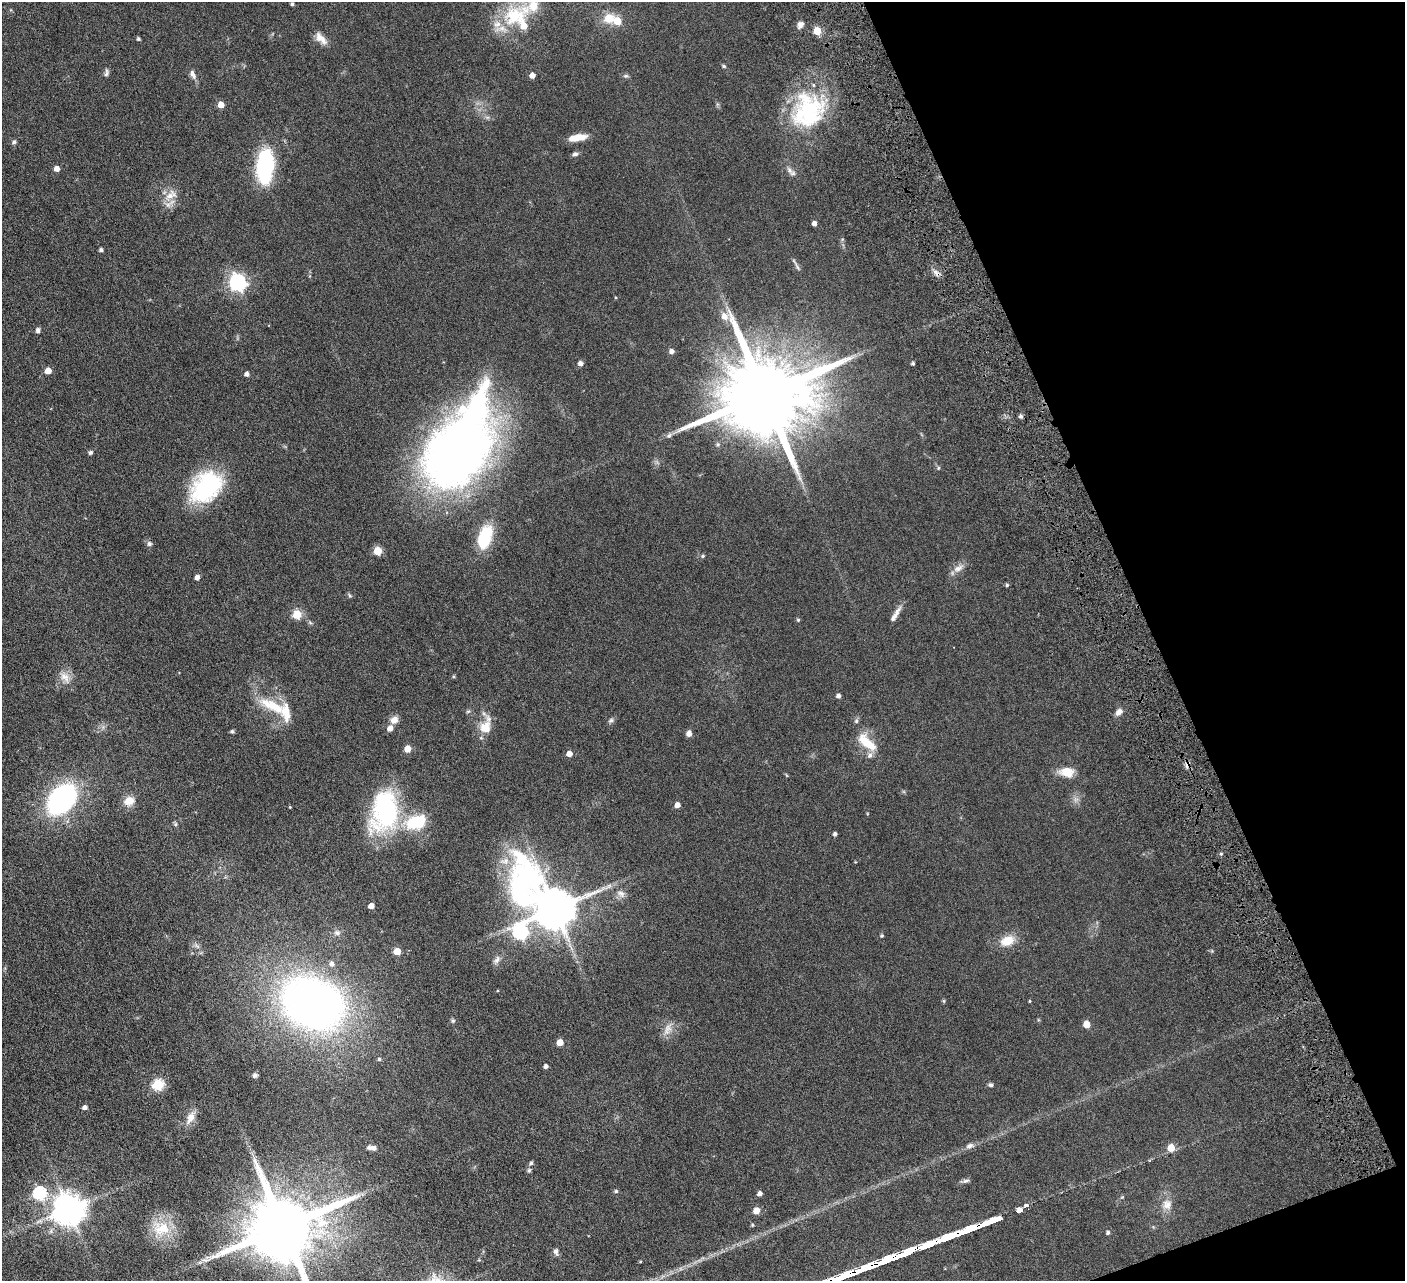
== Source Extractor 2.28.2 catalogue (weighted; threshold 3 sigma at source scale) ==
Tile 12 of 4 x 4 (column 4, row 3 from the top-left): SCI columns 4268-5670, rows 1602-2880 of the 5728 x 5631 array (HDU 1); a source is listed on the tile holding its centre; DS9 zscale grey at full resolution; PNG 1407 x 1283 px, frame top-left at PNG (2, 2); no overlay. Shown black and unused: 19% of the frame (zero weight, under 4 of 8 exposures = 3% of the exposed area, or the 3 px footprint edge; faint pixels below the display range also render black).
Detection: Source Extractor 2.28.2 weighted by HDU 2 'WHT'; one run over the whole footprint, this tile lists its part. Background 0.0566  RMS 0.0062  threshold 0.0255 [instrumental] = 3 sigma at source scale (4.09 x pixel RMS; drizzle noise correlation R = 1.36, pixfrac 0.8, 0.05/0.05 arcsec/px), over >= 5 px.
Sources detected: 130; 1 inside a brighter object's white glare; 3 cosmic-ray / hot-pixel residue — not listed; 7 inside a brighter listed object's ellipse — not listed separately; the other 119 listed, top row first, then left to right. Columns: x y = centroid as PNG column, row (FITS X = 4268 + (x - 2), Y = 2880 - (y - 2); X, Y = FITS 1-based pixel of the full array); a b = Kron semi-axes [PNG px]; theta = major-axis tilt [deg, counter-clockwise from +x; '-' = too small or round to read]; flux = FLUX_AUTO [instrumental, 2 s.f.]
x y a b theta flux
292 4 4 3 - 1.1
515 16 40 28 25 32
609 18 15 13 20 8.5
617 21 6 5 - 10
800 25 10 7 57 2.5
817 31 5 5 - 16
321 38 19 8 -48 4.7
138 39 4 3 - 0.98
724 66 5 4 - 0.88
106 73 10 5 81 1.5
193 74 15 6 -66 2.5
532 75 5 4 - 4.5
626 76 7 5 0 1.1
221 105 5 5 - 6.1
808 113 49 35 39 57
577 138 19 7 9 8.1
14 142 6 5 - 1.1
575 154 7 6 - 1.5
265 166 24 12 84 80
57 169 4 4 - 4
789 170 12 6 -53 2.3
171 195 19 10 36 6
814 223 4 4 - 2.5
101 250 4 4 - 1.4
797 266 17 4 -62 1.5
237 282 7 6 - 190
724 316 11 9 -56 4
38 330 6 6 - 1.5
671 351 5 5 - 2.4
580 363 5 5 - 2.3
913 363 4 3 - 1.1
48 371 5 4 - 7.5
247 374 5 4 - 2.2
764 394 23 19 17 12000
1021 416 5 4 - 1.5
669 436 8 6 48 1.4
461 445 98 51 61 420
90 452 6 5 - 1
938 468 5 4 - 0.73
206 487 39 28 44 54
485 537 25 13 72 25
149 544 7 6 - 1.5
378 551 5 5 - 15
703 556 5 4 - 0.86
958 568 15 9 30 3.9
197 577 4 4 - 3.2
1007 585 4 4 - 0.96
297 614 5 5 - 21
893 618 22 7 59 3.8
798 620 5 4 - 0.6
65 677 18 10 -51 5.6
838 696 4 4 - 1.9
273 706 40 12 -26 17
1119 712 9 6 38 2.8
394 720 9 8 - 4
611 720 8 6 43 1.3
856 721 6 6 - 1
485 727 18 16 63 9.4
390 728 6 5 - 3.7
232 731 4 4 - 1
689 733 6 5 - 3
867 742 30 12 -43 13
407 749 5 5 - 7.5
569 754 5 4 - 5
1067 772 18 11 -6 8.2
62 799 23 16 49 130
1076 799 7 6 - 1.8
129 801 14 11 23 5.7
677 805 5 4 - 3.7
290 807 3 3 - 0.44
384 811 50 30 78 69
414 822 26 20 5 22
176 824 6 5 - 0.93
835 834 4 4 - 1.5
621 894 12 8 -32 3.2
371 906 4 4 - 4.4
554 908 29 13 -45 2000
520 932 9 8 - 93
337 933 9 7 -5 2.1
882 936 4 4 - 0.76
1007 941 18 12 22 9.4
197 946 11 5 -44 1.8
397 951 5 5 - 10
497 960 13 7 53 2.4
332 964 6 5 - 2.2
943 1001 5 4 - 0.67
1030 1001 4 3 - 0.47
313 1003 40 31 -24 430
453 1021 6 6 - 1
1086 1024 5 5 - 7.2
668 1029 19 10 68 4.7
560 1042 5 5 - 6.7
379 1059 5 4 - 0.84
546 1066 4 4 - 1.7
255 1075 6 5 - 1.3
158 1085 6 5 - 45
990 1085 6 5 - 1.1
85 1107 4 4 - 2.5
190 1117 18 9 64 5.2
970 1146 10 6 21 2.2
1171 1147 5 5 - 8.6
372 1148 12 5 -6 2.4
531 1163 5 5 - 1.2
529 1170 7 5 87 0.94
965 1181 11 5 13 1.5
616 1191 5 4 - 0.99
40 1193 6 6 - 73
760 1194 4 4 - 2.7
1167 1204 15 13 85 5.5
1026 1205 4 3 - 2.3
69 1209 10 9 - 980
756 1210 5 5 - 7.3
1019 1210 6 4 22 96
752 1225 4 4 - 0.63
283 1227 19 16 12 7200
161 1229 27 21 -2 18
1108 1233 5 4 - 1
556 1251 9 6 -77 1.7
200 1262 7 4 19 1.1
Isophote crosses this tile's border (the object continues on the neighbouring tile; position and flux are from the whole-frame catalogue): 1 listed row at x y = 283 1227